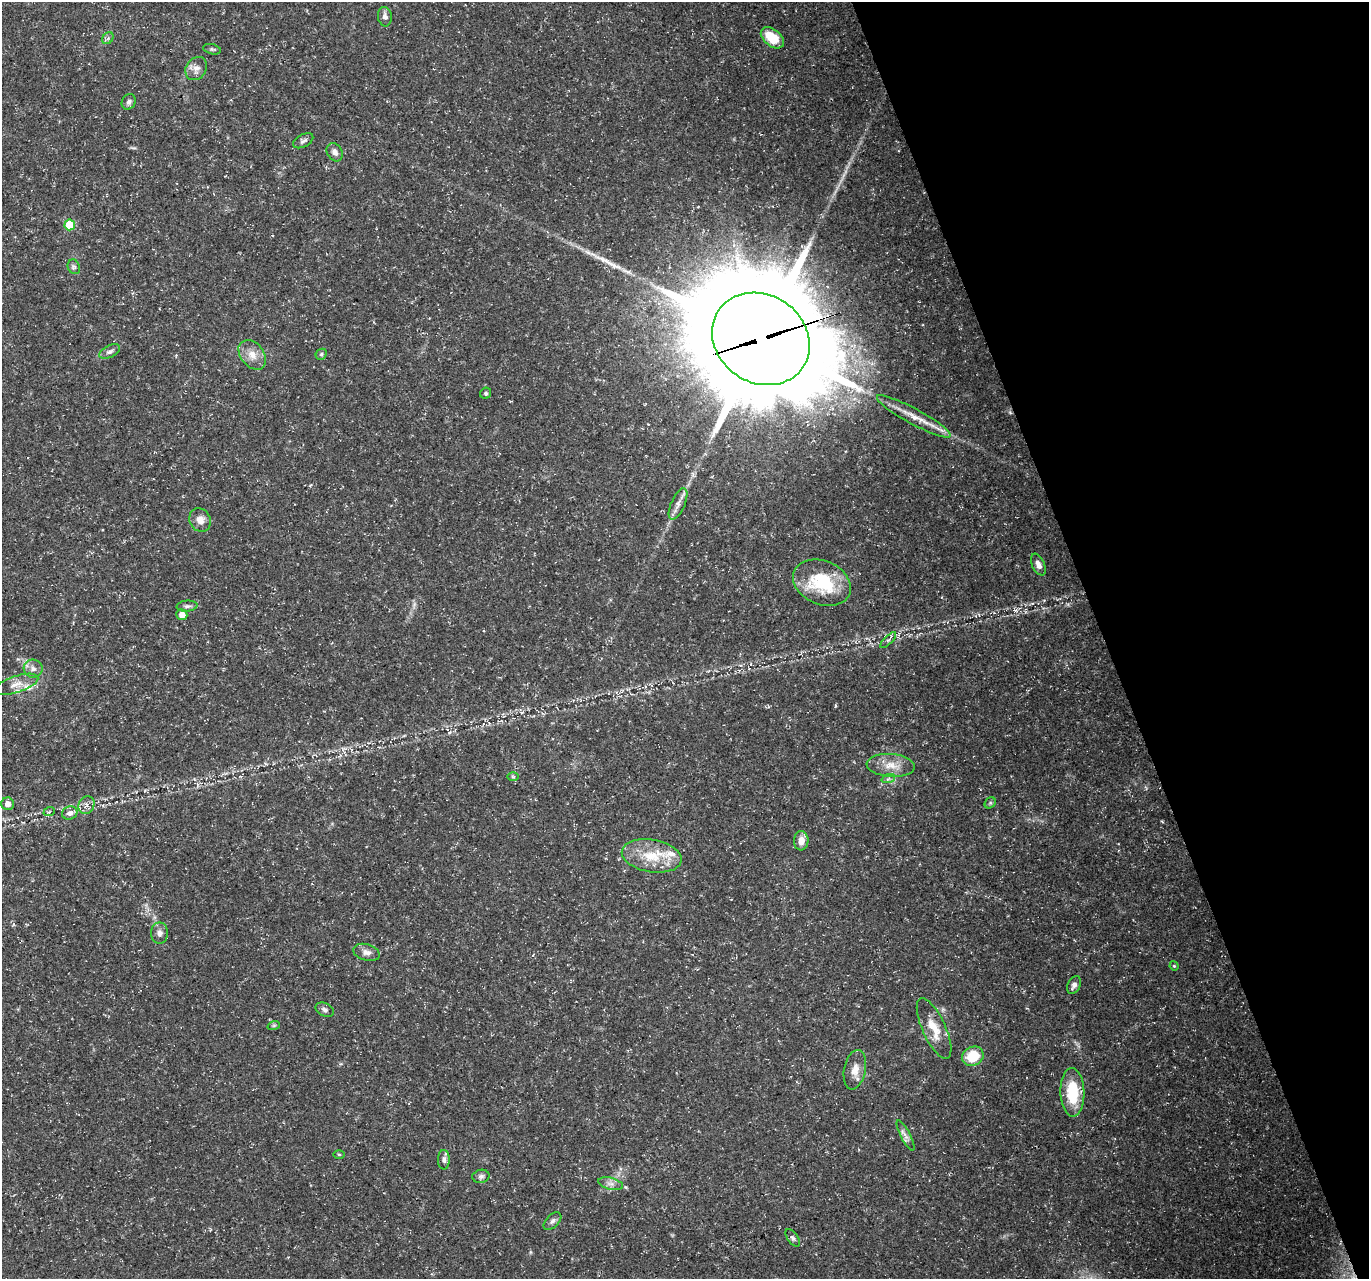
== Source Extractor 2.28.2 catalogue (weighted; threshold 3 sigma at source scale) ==
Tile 12 of 4 x 4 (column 4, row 3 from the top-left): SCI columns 4105-5471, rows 1405-2681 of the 5471 x 5308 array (HDU 1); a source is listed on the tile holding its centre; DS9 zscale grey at full resolution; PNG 1371 x 1281 px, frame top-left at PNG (2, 2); each listed source drawn as its Kron ellipse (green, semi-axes under 4 px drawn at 4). Shown black and unused: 19% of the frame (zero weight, under 3 of 5 exposures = <1% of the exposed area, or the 3 px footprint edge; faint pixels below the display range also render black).
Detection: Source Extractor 2.28.2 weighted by HDU 2 'WHT'; one run over the whole footprint, this tile lists its part. Background 0.0211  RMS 0.0032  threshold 0.0145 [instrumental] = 3 sigma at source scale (4.5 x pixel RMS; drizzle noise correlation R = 1.50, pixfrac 1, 0.0396/0.0396 arcsec/px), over >= 5 px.
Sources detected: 56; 1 long thin detection or spike segment (spike, bleed or trail) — neither listed nor drawn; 3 inside a brighter listed object's ellipse — not listed separately; the other 52 listed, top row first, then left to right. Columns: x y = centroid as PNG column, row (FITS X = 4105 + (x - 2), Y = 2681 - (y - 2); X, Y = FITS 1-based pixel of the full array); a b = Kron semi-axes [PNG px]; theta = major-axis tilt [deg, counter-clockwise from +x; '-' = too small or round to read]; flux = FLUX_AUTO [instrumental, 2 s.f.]
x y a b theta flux
385 17 10 7 -82 1.5
108 38 6 5 - 0.73
772 38 13 8 -39 8.3
212 49 9 5 -13 0.61
196 69 12 10 53 2.3
129 102 8 6 59 0.99
303 141 11 6 28 0.97
335 152 10 7 -61 1.5
70 225 5 5 - 14
74 267 7 6 - 0.75
761 339 51 44 -34 8600
110 352 11 6 26 1.1
321 354 6 5 - 0.54
252 355 16 11 -51 3.7
486 393 6 5 - 0.61
914 416 42 7 -28 6.1
678 504 17 7 66 2.4
200 520 12 10 -61 2.7
1038 565 11 6 -65 1.7
822 583 30 22 -24 19
187 606 10 5 6 0.91
182 615 5 5 - 2.6
888 640 10 4 45 0.8
33 669 9 9 - 1.7
16 684 23 8 18 3.2
891 765 24 11 -4 4.9
513 777 6 4 -1 0.41
888 779 7 4 19 0.63
990 803 6 5 - 0.54
8 804 6 6 - 1.8
86 805 9 7 63 1.5
49 812 6 3 19 0.37
70 813 8 6 18 1.7
801 841 10 7 87 2.2
652 856 30 16 -10 10
159 933 10 8 -90 1.7
367 952 13 8 -15 1.9
1174 966 5 4 - 0.34
1074 985 9 6 61 1.3
325 1010 9 6 -27 1.1
274 1025 6 4 19 0.45
934 1029 33 11 -65 6.4
973 1056 11 9 29 9.2
855 1070 20 11 79 3.6
1072 1092 24 12 -88 12
905 1136 17 5 -62 1.5
339 1154 5 3 - 0.33
444 1160 10 6 -89 1.1
481 1176 9 6 10 0.95
611 1184 13 6 -14 1.6
552 1221 11 6 45 1.1
793 1238 10 5 -54 0.87
Overlapping masked pixels (flux is a lower limit): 1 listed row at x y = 761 339